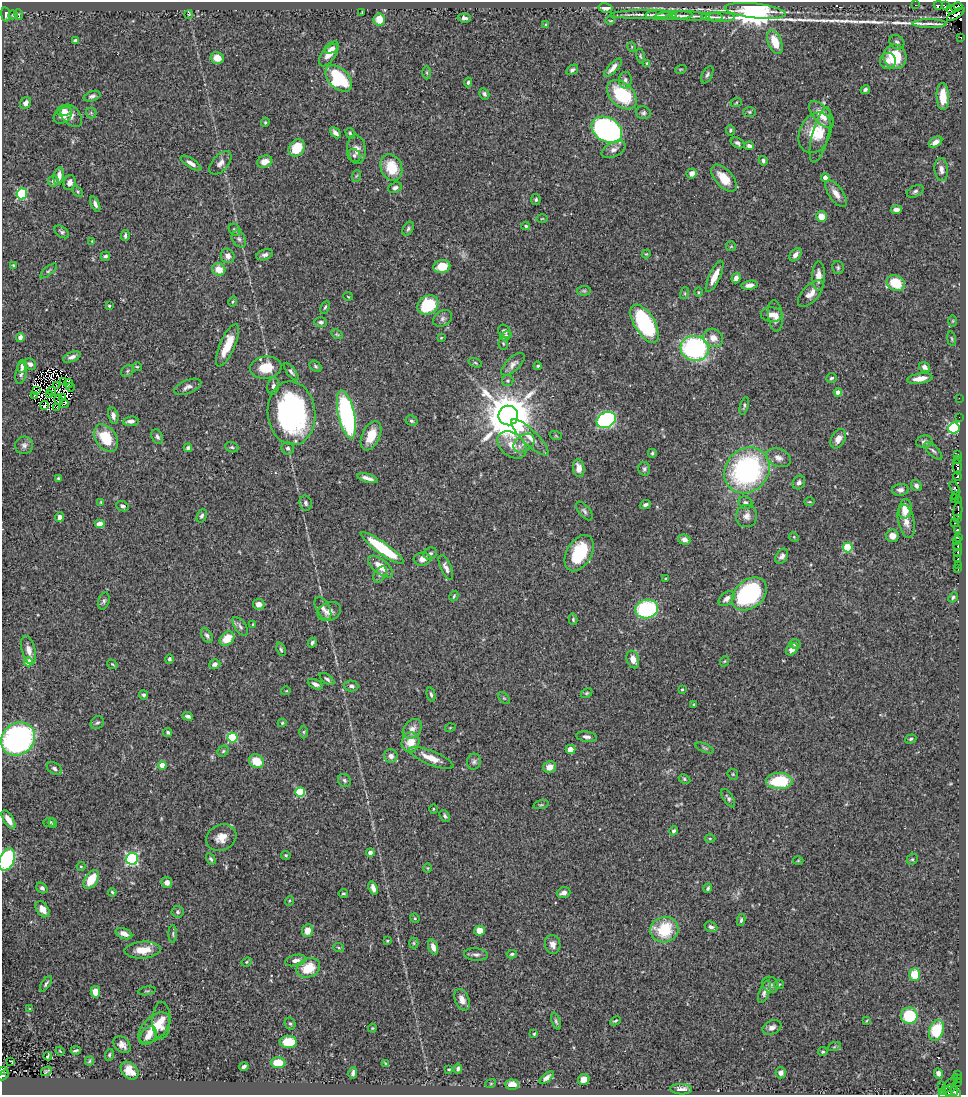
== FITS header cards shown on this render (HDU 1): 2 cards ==
NAXIS1  =                  964
NAXIS2  =                 1093

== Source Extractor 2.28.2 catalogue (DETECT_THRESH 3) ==
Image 964 x 1093 px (HDU 1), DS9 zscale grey, 1 PNG px = 1 image px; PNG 968 x 1097 px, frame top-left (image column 1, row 1093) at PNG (2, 2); each listed source drawn as its Kron ellipse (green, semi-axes under 4 px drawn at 4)
Background 0.681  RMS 0.026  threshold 0.0769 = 3 sigma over >= 5 px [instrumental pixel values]
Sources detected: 433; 10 with non-positive FLUX_AUTO (blend fragments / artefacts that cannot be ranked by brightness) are neither listed nor drawn; the other 423 listed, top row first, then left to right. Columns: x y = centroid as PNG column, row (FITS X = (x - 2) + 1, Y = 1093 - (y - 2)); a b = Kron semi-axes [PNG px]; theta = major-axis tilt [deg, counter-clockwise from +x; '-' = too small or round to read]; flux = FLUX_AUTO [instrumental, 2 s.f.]
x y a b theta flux
915 5 2 2 - 2.4
938 5 4 3 - 17
945 6 4 3 - 65
956 7 6 4 26 140
606 8 7 5 -11 12
951 10 4 2 - 52
755 11 30 7 -6 2700
362 12 3 2 - 1.4
642 14 32 3 1 11
956 14 10 3 34 110
6 15 7 4 -81 6.3
13 15 4 4 - 2.2
18 15 5 3 - 1.6
189 15 4 3 - 1.9
661 15 16 4 -2 7.1
674 16 19 3 2 6.7
690 16 20 4 -3 10
712 17 11 4 -2 5
720 17 15 4 -1 5.9
464 18 7 4 -5 4.7
379 19 6 5 - 27
610 21 5 3 - 1.5
546 24 4 4 - 1.7
930 24 17 2 0 11
961 37 3 3 - 29
75 41 4 3 - 4
775 42 12 6 -69 37
897 42 8 6 -35 4.9
632 47 5 3 - 1.5
332 49 7 3 25 5
329 54 14 7 56 22
640 56 7 4 -76 2.5
895 57 12 11 - 64
217 58 6 6 - 16
888 61 8 8 - 10
647 63 3 2 - 1.4
613 68 12 4 46 9.4
681 69 6 3 18 1.8
572 70 6 4 33 4.2
427 73 7 4 -90 2
707 75 9 5 64 4.2
339 78 16 10 -46 130
625 80 8 6 89 5.9
468 82 5 4 - 3
865 90 5 3 - 4.2
484 94 6 4 -61 3.8
622 95 17 11 -44 98
92 96 8 5 18 4.9
943 97 13 6 -88 30
26 103 6 5 - 8.7
736 103 6 3 20 1.7
64 111 7 5 13 6.8
749 112 6 5 - 2.6
91 113 5 5 - 2.6
643 113 7 6 - 4.1
821 114 16 8 -49 23
63 115 10 7 35 18
71 116 13 8 -48 8.5
265 122 4 4 - 2.3
607 130 16 12 -32 440
730 130 5 4 - 2.7
335 133 6 4 -44 7.3
350 133 6 4 -59 2.5
815 133 21 15 66 46
820 135 28 8 75 24
935 142 7 5 31 11
738 143 7 5 -29 4.3
749 146 5 4 - 5.5
297 148 9 7 52 44
356 149 14 9 -83 15
614 149 13 7 27 9.6
354 155 7 6 - 3.8
763 161 5 4 - 3.5
265 162 8 6 18 15
191 163 12 4 -33 8.8
220 163 14 8 48 9.5
391 168 14 10 -70 48
941 170 11 7 -83 8.7
692 173 5 5 - 10
59 176 9 5 79 14
356 176 6 3 70 2
724 178 16 8 -48 33
825 178 4 4 - 13
53 181 5 5 - 4.7
70 183 7 5 71 6.9
395 188 7 5 25 5.1
915 191 9 5 29 4.5
78 192 6 4 -47 2.3
22 194 5 5 - 140
836 194 15 7 -55 14
536 200 5 5 - 2.9
95 204 8 4 -67 5.6
896 210 5 4 - 6.3
822 217 5 5 - 22
542 219 5 3 - 1.6
526 226 4 3 - 2.5
408 229 7 5 62 3.9
235 230 6 5 - 4.2
62 232 8 5 -37 3.5
125 235 5 3 - 3.2
239 239 9 6 -61 5.3
92 241 4 3 - 1.4
731 246 5 4 - 1.9
646 254 4 3 - 1.5
265 255 8 5 19 5.2
795 255 7 5 53 8.3
105 256 5 4 - 4.3
228 256 7 6 - 8.5
13 265 3 3 - 2
442 267 8 6 14 29
838 267 6 5 - 3.1
219 270 7 6 - 26
48 271 10 3 40 3.4
715 276 17 5 65 21
819 276 14 6 89 16
736 278 5 4 - 7.5
896 283 9 7 -32 46
749 285 8 4 8 7.4
584 291 7 5 7 2.7
698 292 5 3 - 1.8
685 293 6 4 73 2.3
811 293 16 8 47 14
348 297 5 3 - 1.3
233 301 5 3 - 1.9
428 305 11 9 33 94
109 306 3 3 - 2.2
325 307 7 3 64 2.5
771 314 11 7 -4 11
775 316 16 7 -83 13
443 318 10 7 34 5.8
953 321 6 4 89 1.6
320 322 6 5 - 4.2
645 324 21 10 -58 190
505 331 7 5 -47 5.4
337 334 6 4 -30 2.3
506 336 6 4 30 3
20 337 4 4 - 9.7
441 338 3 3 - 1.5
713 338 10 9 - 14
951 339 7 3 -81 2.3
503 343 6 4 86 2.6
227 345 23 7 66 39
695 348 14 12 -15 290
72 357 9 5 21 6.8
475 363 7 4 -21 2.4
30 364 6 5 - 6.8
513 364 14 6 44 8.8
22 366 6 4 79 4.5
315 366 7 5 -40 3.2
538 366 4 3 - 2.1
137 367 5 4 - 2
925 367 6 4 -36 7.1
266 368 16 11 7 39
128 371 7 5 39 3.3
291 372 10 4 -53 4.7
21 373 12 5 77 6.8
831 378 5 4 - 3.3
920 379 13 5 8 15
508 381 6 5 - 3.3
64 382 3 2 - 2.2
68 384 4 2 - 2.6
57 385 3 2 - 1.2
273 386 8 6 79 5.1
70 387 4 2 - 4.1
188 387 14 6 22 8.5
37 390 3 3 - 1.4
52 391 4 3 - 2.7
838 392 4 4 - 11
50 394 3 2 - 0.13
34 396 3 2 - 2
63 397 3 2 - 1.4
959 398 2 2 - 5.7
59 400 5 3 - 0.51
64 404 4 2 - 1.4
44 405 4 2 - 1.6
744 406 9 3 74 2.9
57 408 3 2 - 2
291 413 32 23 -83 410
346 415 25 8 -77 310
508 415 10 9 - 9300
113 416 8 5 -78 6.8
959 417 2 2 - 3.2
606 420 10 7 25 310
131 421 8 4 5 6.9
412 421 6 5 - 3.1
954 428 5 5 - 210
371 436 16 9 65 33
556 436 6 4 -19 1.8
157 437 8 5 -65 4.9
530 437 25 7 -44 21
106 438 15 10 -55 57
838 439 10 6 60 12
924 442 8 6 9 6.1
524 443 11 8 37 12
24 445 9 8 - 7.2
512 445 16 11 -40 22
232 447 7 5 -20 3.1
188 448 4 3 - 4.1
288 448 6 6 - 4.7
933 451 11 5 -44 4.9
652 453 4 4 - 2.6
957 454 3 2 - 8.9
778 458 13 9 -22 11
958 460 3 2 - 16
957 467 8 4 -85 77
579 468 9 6 -82 15
644 469 7 6 - 4.1
747 470 24 21 46 330
957 476 4 3 - 200
58 478 3 3 - 2.1
368 478 10 3 -16 8.8
799 482 7 6 - 6.1
916 486 6 5 - 5.1
955 488 7 3 -58 110
900 490 8 6 5 6.7
955 495 3 2 - 4.2
954 499 2 2 - 3.6
958 501 2 2 - 27
101 502 4 2 - 1.2
809 502 5 3 - 1.5
306 503 7 6 - 4.1
745 503 7 6 - 5
645 505 6 3 23 4
122 506 6 5 - 4.3
905 509 10 6 82 25
584 511 11 5 -49 4.9
958 511 9 3 83 10
202 516 7 5 68 3.8
747 516 11 10 - 11
59 517 5 4 - 7
958 519 3 3 - 36
906 521 17 8 -78 16
955 523 2 2 - 17
100 524 5 4 - 11
957 529 3 2 - 100
892 536 6 6 - 12
794 537 5 4 - 2.2
958 537 3 2 - 57
684 540 6 5 - 9.6
957 541 4 2 - 4.5
958 546 4 3 - 200
848 547 5 5 - 84
382 548 26 6 -36 110
958 552 3 3 - 130
430 553 7 6 - 4.2
579 553 20 12 60 85
782 556 8 5 57 6.6
422 559 8 6 4 12
958 559 3 3 - 96
958 565 2 2 - 11
381 566 15 7 -38 26
446 568 13 5 -67 8.9
958 568 3 3 - 11
380 574 9 5 58 5.1
666 579 3 3 - 2.2
749 594 20 14 40 230
454 596 5 3 - 2
953 597 5 4 - 3.2
727 599 9 6 40 8.2
104 601 9 5 73 4
259 604 6 5 - 8.9
323 608 12 6 -62 7.5
647 609 11 9 12 180
329 611 12 9 24 12
573 619 6 4 -76 2.5
253 624 4 2 - 1.5
240 626 11 5 -53 5.3
207 635 8 5 -62 4.3
227 639 8 6 41 29
312 643 5 3 - 3.5
795 644 5 4 - 5.2
281 649 7 4 -69 3.2
792 649 7 5 46 13
29 650 14 6 -75 13
169 659 5 4 - 3.7
633 659 9 6 -72 13
725 661 5 3 - 1.6
28 662 4 4 - 35
112 664 5 3 - 1.7
215 664 5 5 - 7.4
327 679 8 4 -35 3.8
315 684 8 4 -26 6.2
351 686 7 5 -3 4.9
682 689 4 3 - 2.1
286 691 5 3 - 1.3
587 693 6 4 27 2.2
431 694 7 3 -76 3
144 695 4 4 - 3.8
504 698 7 4 -44 2.5
694 705 3 3 - 2.3
188 716 5 3 - 4.8
97 723 7 6 - 3.6
282 723 4 4 - 2.3
450 728 5 3 - 1.6
412 729 11 8 49 13
168 732 4 4 - 2.8
304 732 6 4 90 2.4
232 737 5 5 - 120
587 737 10 5 -7 6.6
18 739 18 15 40 410
911 739 6 4 19 2.9
411 742 10 8 72 28
704 748 10 4 -23 2.8
570 749 5 4 - 16
223 751 6 5 - 2.7
391 756 6 6 - 11
431 758 23 7 -22 27
257 761 8 6 -30 33
474 762 8 7 - 5.4
162 765 4 4 - 29
550 767 6 6 - 13
54 768 8 5 -34 5.8
733 774 6 5 - 2.2
684 779 6 4 -29 2.5
344 780 7 6 - 4.1
779 781 13 8 0 88
300 792 5 5 - 110
728 798 10 5 -57 4.6
541 805 8 3 13 2.3
433 809 5 3 - 1.5
445 816 6 4 -54 3.7
8 820 10 5 -57 15
49 822 6 4 9 2.8
53 823 5 4 - 2.1
674 831 5 4 - 3.8
221 838 15 12 26 20
710 838 5 3 - 1.9
370 853 4 4 - 6.7
286 855 5 4 - 2.1
132 859 6 6 - 280
211 859 6 4 -60 3.4
912 859 6 5 - 2.6
7 860 12 7 67 150
798 861 5 3 - 1.6
81 866 4 4 - 1.7
428 868 5 3 - 1.5
91 879 10 6 57 42
167 882 6 5 - 10
42 888 6 4 -40 4.6
373 888 7 4 -71 8.8
708 888 5 3 - 2.7
112 892 4 3 - 2.4
343 893 4 3 - 2.1
564 893 7 5 19 8.1
289 901 5 3 - 1.8
43 909 9 5 -54 13
178 912 6 6 - 4.1
415 918 5 4 - 2.1
741 920 6 4 81 3.2
711 927 6 5 - 4.4
664 930 14 13 - 76
307 931 6 5 - 17
479 931 5 5 - 19
124 934 9 5 -21 12
173 934 9 3 89 2.9
387 941 3 3 - 1.7
414 943 5 4 - 2.3
553 944 9 7 -80 9.9
433 947 8 4 -72 11
339 948 5 3 - 1.9
143 950 18 8 4 26
476 954 12 6 -4 6.3
512 954 5 3 - 3.1
295 960 10 5 13 8.6
247 962 5 4 - 2
308 968 12 9 23 41
915 975 6 5 - 39
46 984 9 3 57 3.5
779 984 5 4 - 2
770 985 8 7 - 5.3
147 991 9 2 10 1.9
95 992 6 4 -79 17
764 992 12 5 67 6.9
462 1000 11 7 -66 12
30 1009 4 4 - 1.9
909 1016 8 8 - 95
161 1020 18 9 89 20
867 1020 4 2 - 1.4
556 1021 9 4 -71 3.2
615 1021 5 3 - 2.3
290 1024 6 5 - 3.3
772 1027 10 6 25 7.4
154 1028 19 11 44 29
372 1028 4 4 - 1.6
936 1030 11 7 71 78
534 1034 3 3 - 1.9
148 1036 10 7 52 12
288 1042 8 6 -1 55
122 1045 9 7 -41 9.3
834 1047 7 4 19 2.6
76 1050 5 2 - 2.5
60 1051 4 3 - 1.5
823 1052 5 4 - 2.2
109 1055 6 4 73 2.3
48 1056 4 2 - 2
11 1061 3 2 - 1.9
90 1061 5 3 - 2.6
278 1063 7 5 -1 34
386 1064 4 2 - 1.9
244 1066 4 3 - 3.9
458 1068 5 4 - 3.8
449 1069 3 2 - 1.7
2 1070 3 2 - 3.9
46 1071 6 2 32 1.7
130 1071 10 7 -45 20
353 1073 6 3 79 4.1
781 1073 5 5 - 6.7
938 1073 5 4 - 7.8
3 1075 6 3 46 41
957 1075 3 2 - 8.1
547 1078 8 4 40 6.7
957 1079 3 2 - 13
584 1080 6 5 - 15
958 1082 3 2 - 5.5
491 1083 5 3 - 1.6
512 1085 7 5 -3 14
949 1085 12 3 48 28
941 1086 2 2 - 10
681 1089 11 5 -1 9.8
951 1091 6 6 - 130
947 1092 5 4 - 87
942 1093 3 2 - 7.4
956 1094 4 3 - 93
At the frame edge (FLAGS 8, measured only in part): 5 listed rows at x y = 7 860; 2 1070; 3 1075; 942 1093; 956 1094
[10 non-positive-flux detections neither listed nor drawn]